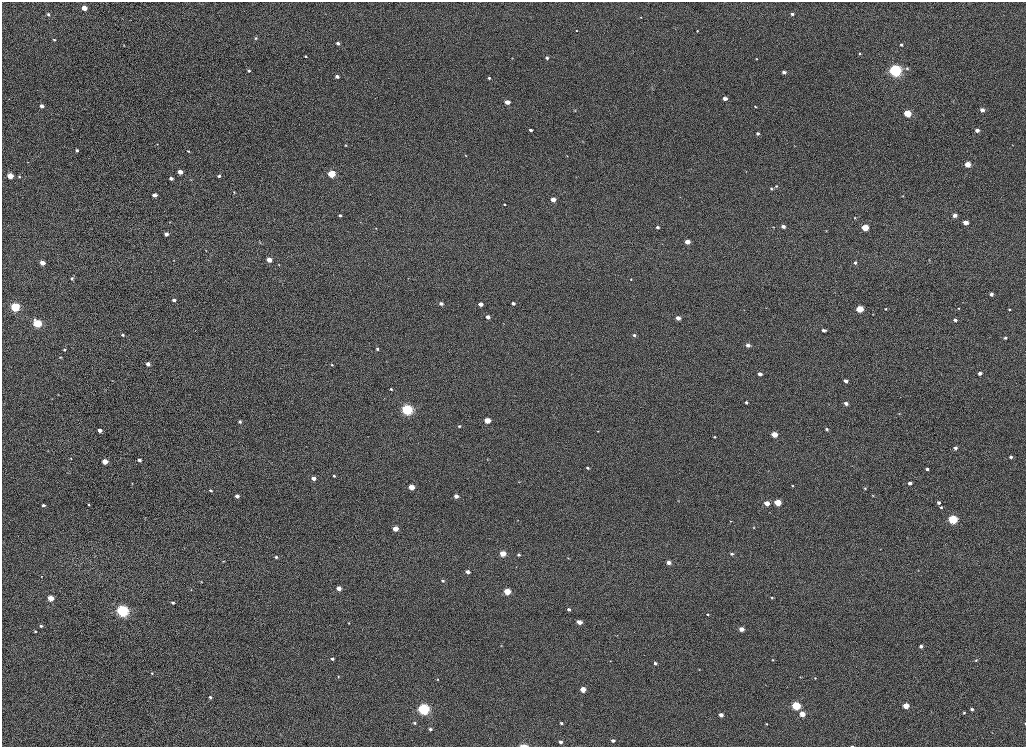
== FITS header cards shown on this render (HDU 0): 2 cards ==
NAXIS1  =                 2048
NAXIS2  =                 1489

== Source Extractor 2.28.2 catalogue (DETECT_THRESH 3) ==
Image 2048 x 1489 px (HDU 0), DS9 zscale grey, zoomed out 1/2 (1 PNG px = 2 x 2 image px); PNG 1028 x 749 px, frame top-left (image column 1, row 1489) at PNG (2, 2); no overlay
Background 1020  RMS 3.7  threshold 11.2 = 3 sigma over >= 5 px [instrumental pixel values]
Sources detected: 224; all 224 listed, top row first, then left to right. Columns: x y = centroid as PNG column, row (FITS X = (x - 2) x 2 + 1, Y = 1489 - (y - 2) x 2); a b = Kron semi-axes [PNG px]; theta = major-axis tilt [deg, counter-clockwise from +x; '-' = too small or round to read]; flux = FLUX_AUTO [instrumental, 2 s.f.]
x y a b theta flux
84 8 3 3 - 12000
48 14 4 3 - 1600
792 14 4 3 - 1900
641 17 3 3 - 530
576 31 3 2 - 500
697 31 3 3 - 590
256 38 3 3 - 1000
54 40 3 3 - 910
338 43 3 3 - 2600
124 45 3 2 - 310
901 45 3 3 - 1400
860 53 3 2 - 1000
306 56 3 2 - 910
512 58 3 2 - 370
547 58 3 3 - 1900
756 59 3 3 - 500
907 68 5 4 - 1200
895 70 4 4 - 270000
249 71 3 3 - 1300
784 72 3 3 - 3000
337 76 3 2 - 3100
489 78 3 3 - 1300
725 98 4 3 - 3900
507 102 3 3 - 8200
953 102 3 2 - 300
218 104 3 2 - 210
41 106 3 3 - 3600
755 107 3 2 - 630
575 110 3 2 - 350
982 110 3 3 - 4900
907 113 4 3 - 36000
531 130 3 3 - 1900
977 130 3 3 - 5100
758 133 3 3 - 1600
582 141 3 2 - 400
157 144 2 2 - 240
345 145 3 2 - 590
795 146 3 2 - 330
77 150 3 3 - 1200
188 151 3 3 - 850
465 155 3 3 - 460
567 156 3 2 - 370
968 164 4 3 - 16000
180 172 3 3 - 8900
746 172 3 2 - 320
331 174 4 3 - 38000
10 176 4 3 - 16000
19 176 3 3 - 1100
219 176 4 3 - 1400
171 178 3 3 - 3300
776 186 4 3 - 900
771 189 4 3 - 1200
234 192 4 3 - 590
154 195 3 3 - 5000
903 196 3 2 - 430
553 199 3 3 - 9200
504 204 3 3 - 890
340 215 4 3 - 1700
955 215 4 3 - 5600
855 218 4 3 - 700
169 222 3 2 - 350
966 222 4 3 - 9200
783 226 4 3 - 3200
658 227 3 3 - 1900
774 227 3 3 - 420
865 227 4 3 - 28000
376 228 3 3 - 470
166 234 4 3 - 3700
260 242 5 3 - 730
687 242 4 3 - 7800
206 250 4 2 - 330
269 260 4 3 - 9400
929 260 3 3 - 560
174 261 4 3 - 600
855 262 4 4 - 2000
42 263 3 3 - 9500
279 265 4 3 - 660
72 278 4 4 - 1300
409 278 3 3 - 430
631 279 4 3 - 860
991 294 4 3 - 3200
174 300 3 3 - 2800
441 303 4 3 - 2500
513 303 3 3 - 2900
480 304 4 3 - 6100
15 307 4 4 - 86000
958 308 4 3 - 640
860 309 4 3 - 30000
886 309 4 4 - 860
1009 309 4 3 - 940
744 310 3 3 - 410
488 317 4 3 - 4000
678 318 4 3 - 6100
955 320 4 3 - 2300
37 323 5 4 - 53000
503 323 3 2 - 310
824 330 5 3 - 3000
122 335 4 3 - 1500
634 335 4 3 - 2100
1005 338 4 4 - 1600
748 345 4 3 - 4300
377 349 4 3 - 1600
65 350 4 3 - 1300
213 350 3 2 - 360
60 357 4 3 - 730
386 361 3 2 - 310
148 364 4 3 - 4600
332 365 3 3 - 930
980 373 4 3 - 3000
760 374 4 3 - 3900
112 381 3 2 - 300
846 381 4 3 - 3700
391 389 4 3 - 1200
58 395 3 2 - 380
384 398 3 2 - 290
746 402 3 3 - 1800
846 403 4 3 - 3500
407 410 4 4 - 160000
899 414 3 3 - 540
487 420 4 3 - 18000
240 422 3 3 - 1900
459 426 4 3 - 1200
827 429 4 4 - 1600
100 430 3 3 - 4500
598 431 3 2 - 450
774 434 4 3 - 17000
714 437 3 3 - 930
955 448 4 3 - 2600
48 451 3 2 - 400
1011 457 4 3 - 1900
71 458 3 3 - 480
487 459 4 3 - 520
139 460 4 3 - 2900
105 462 3 3 - 11000
587 468 3 3 - 1200
927 469 3 3 - 2300
769 471 3 2 - 350
67 473 3 3 - 380
334 476 3 3 - 950
314 478 3 3 - 6100
519 482 3 3 - 470
132 483 3 2 - 320
910 483 3 3 - 3300
792 486 3 3 - 700
411 487 4 3 - 13000
865 488 3 3 - 790
211 490 3 3 - 1500
872 495 3 3 - 500
237 496 3 3 - 4000
456 496 3 3 - 5200
778 502 4 3 - 26000
767 503 4 3 - 10000
939 503 3 3 - 2000
43 505 4 3 - 2000
89 505 3 3 - 1100
941 507 4 4 - 930
145 518 3 3 - 430
953 519 4 4 - 85000
518 520 3 2 - 250
730 521 3 3 - 490
754 527 3 3 - 510
395 529 4 3 - 11000
907 538 3 3 - 350
880 549 3 2 - 270
503 554 4 3 - 19000
732 554 4 3 - 1600
518 555 4 3 - 1600
276 557 4 3 - 1500
568 558 3 2 - 440
223 561 4 3 - 670
669 562 4 3 - 4600
516 567 3 2 - 360
918 570 3 2 - 380
468 572 3 3 - 4600
41 576 3 2 - 430
443 581 4 3 - 1300
201 582 3 3 - 540
339 588 3 3 - 8400
191 590 3 3 - 630
507 592 4 3 - 23000
772 597 4 3 - 1100
51 598 4 3 - 15000
173 603 4 3 - 1600
569 609 4 3 - 2300
122 611 4 4 - 240000
707 614 3 3 - 900
579 622 4 3 - 7600
349 623 3 3 - 620
41 626 4 3 - 1600
741 629 4 3 - 7000
35 631 4 3 - 920
617 635 3 3 - 400
501 646 3 3 - 560
921 646 3 3 - 2800
332 659 4 3 - 1700
773 660 3 2 - 540
976 660 4 3 - 730
610 661 3 2 - 380
655 663 3 3 - 2200
699 669 3 2 - 410
152 673 4 3 - 930
338 677 3 3 - 540
800 677 3 3 - 530
815 678 3 3 - 650
437 679 3 3 - 540
583 689 4 3 - 15000
210 697 4 3 - 1900
796 706 5 4 - 59000
906 706 4 3 - 16000
424 709 4 4 - 220000
972 709 3 3 - 1700
964 713 4 3 - 950
802 714 4 3 - 13000
721 715 3 3 - 3800
414 723 4 3 - 1100
561 723 3 3 - 1300
1025 723 3 2 - 690
767 724 3 3 - 670
430 729 3 2 - 1700
992 733 3 2 - 290
613 741 4 3 - 2700
561 742 3 2 - 2900
524 745 8 3 0 2400
852 746 4 2 - 640
At the frame edge (FLAGS 8, measured only in part): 3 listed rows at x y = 1025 723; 524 745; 852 746

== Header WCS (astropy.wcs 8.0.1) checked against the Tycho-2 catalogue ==
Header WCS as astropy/WCSLIB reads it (CRVAL/CRPIX/CD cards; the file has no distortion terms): RA---TAN/DEC--TAN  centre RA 23:47:13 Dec +45:07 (356.81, +45.11 deg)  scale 0.396 arcsec/px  FOV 13.5' x 9.8'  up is +165 deg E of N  parity normal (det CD < 0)
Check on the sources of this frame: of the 60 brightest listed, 6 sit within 1.5 arcsec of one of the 7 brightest Tycho-2 stars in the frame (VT <= 12.55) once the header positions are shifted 1.01 arcsec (0.41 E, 0.92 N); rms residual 0.42 arcsec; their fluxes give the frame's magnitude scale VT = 24.96 - 2.5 log10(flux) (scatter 0.82 mag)
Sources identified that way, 6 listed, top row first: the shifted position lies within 1.5 arcsec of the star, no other Tycho-2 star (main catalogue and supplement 1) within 3.0 arcsec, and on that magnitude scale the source's flux lands within +1.5 / -3 mag of the star's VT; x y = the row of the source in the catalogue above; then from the Tycho-2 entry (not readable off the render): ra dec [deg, ICRS J2000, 3 dp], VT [Tycho-2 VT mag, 2 dp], TYC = Tycho-2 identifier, HIP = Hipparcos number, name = IAU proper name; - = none
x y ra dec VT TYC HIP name
895 70 356.946 +45.073 11.74 3638-2327-1 - -
37 323 356.667 +45.077 12.20 3638-2023-1 - -
407 410 356.771 +45.116 11.58 3638-2146-1 - -
122 611 356.669 +45.143 12.21 3638-2158-1 - -
796 706 356.864 +45.202 11.19 3638-2381-1 - -
424 709 356.752 +45.181 12.55 3638-2235-1 - -